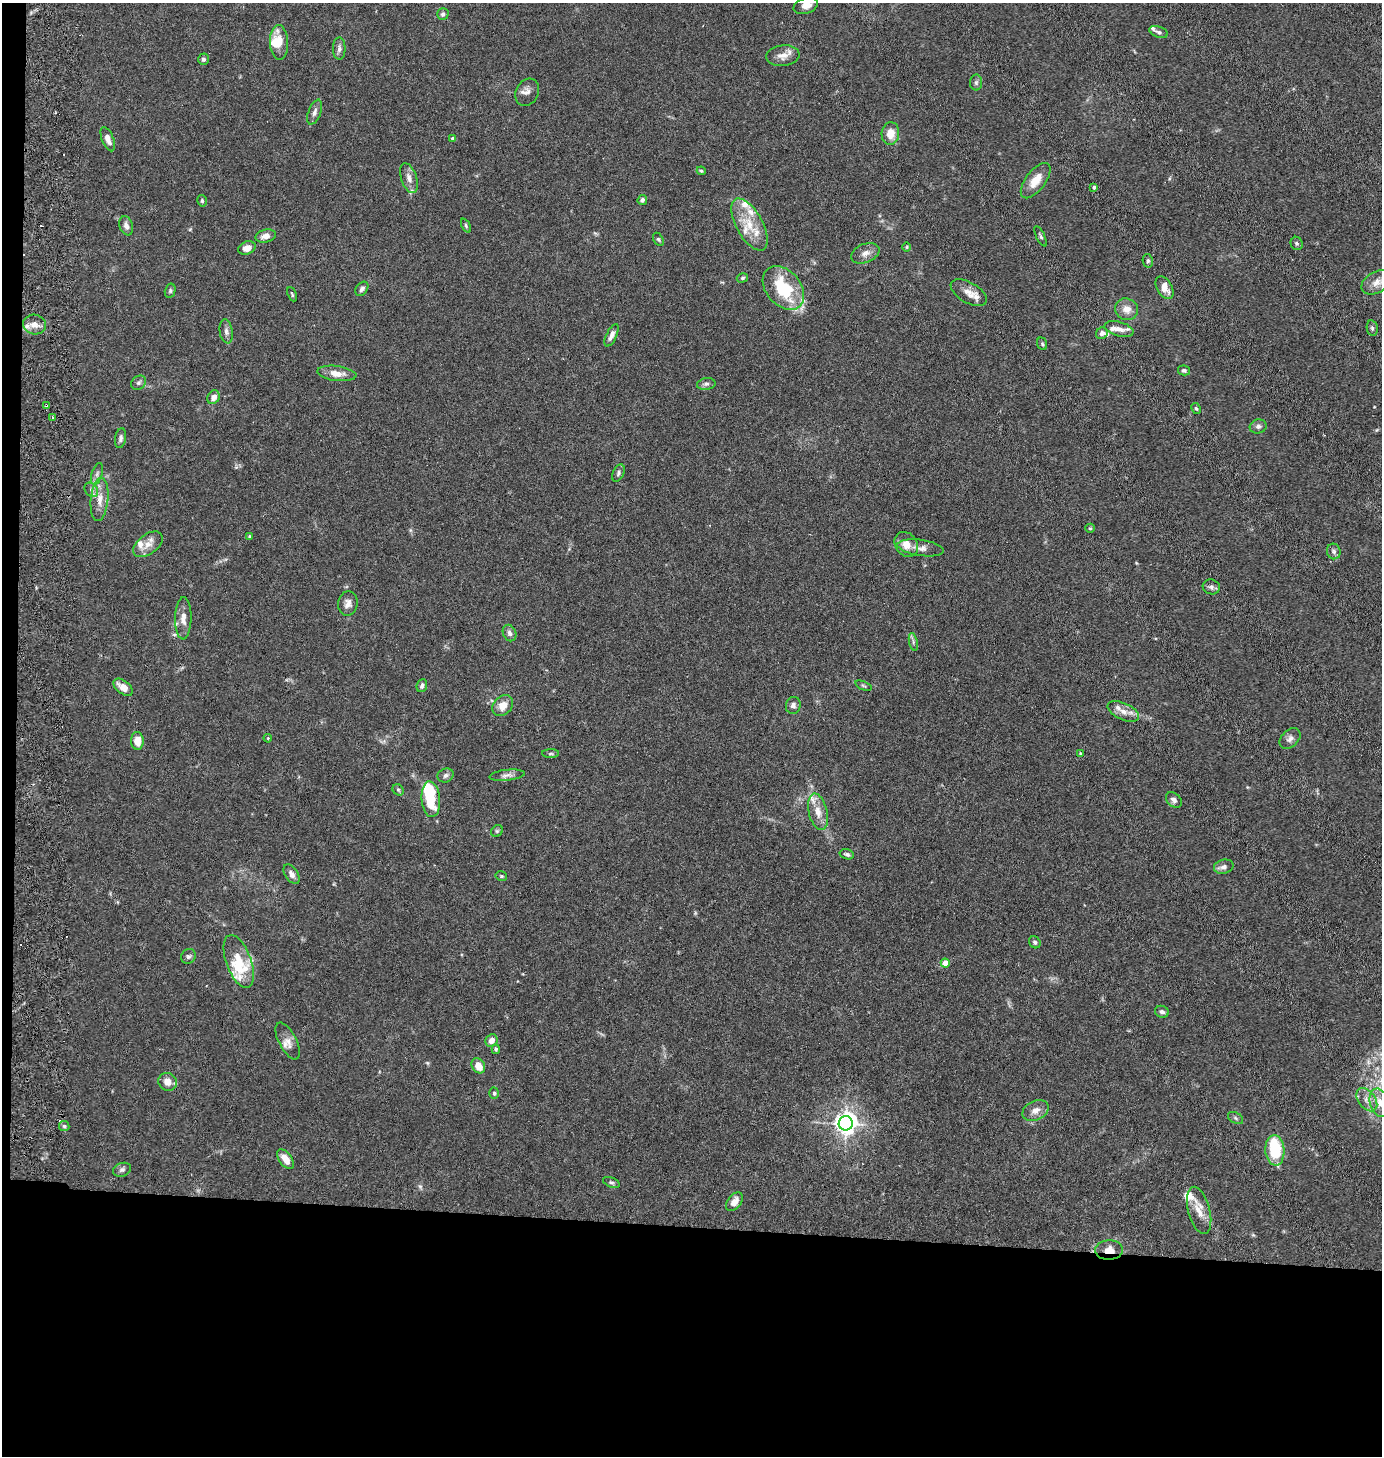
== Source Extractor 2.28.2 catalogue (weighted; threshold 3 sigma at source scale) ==
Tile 7 of 3 x 3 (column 1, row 3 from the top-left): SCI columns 158-1537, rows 9-1462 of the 4500 x 4376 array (HDU 1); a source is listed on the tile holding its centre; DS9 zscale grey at full resolution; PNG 1384 x 1458 px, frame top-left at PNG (2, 3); each listed source drawn as its Kron ellipse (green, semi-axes under 4 px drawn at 4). Shown black and unused: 17% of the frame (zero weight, under 5 of 10 exposures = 3% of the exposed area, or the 3 px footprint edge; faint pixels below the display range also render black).
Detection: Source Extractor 2.28.2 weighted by HDU 2 'WHT'; one run over the whole footprint, this tile lists its part. Background 0.0206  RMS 0.0018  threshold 0.00729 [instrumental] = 3 sigma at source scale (4.09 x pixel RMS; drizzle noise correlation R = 1.36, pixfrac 0.8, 0.05/0.05 arcsec/px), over >= 5 px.
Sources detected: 148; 3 inside a brighter object's white glare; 5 cosmic-ray / hot-pixel residue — neither listed nor drawn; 23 inside a brighter listed object's ellipse — not listed separately; the other 117 listed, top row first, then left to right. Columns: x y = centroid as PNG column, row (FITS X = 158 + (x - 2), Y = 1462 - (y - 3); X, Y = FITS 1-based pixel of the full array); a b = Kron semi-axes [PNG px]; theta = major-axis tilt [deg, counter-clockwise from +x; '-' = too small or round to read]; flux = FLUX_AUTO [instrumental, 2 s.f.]
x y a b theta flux
806 6 12 8 19 1.5
443 14 6 6 - 0.4
1159 32 9 5 -21 0.41
279 42 17 9 -88 2.1
339 48 11 6 90 0.65
783 56 17 10 6 1.5
203 59 5 5 - 0.39
976 83 8 6 89 0.39
527 92 14 11 62 0.98
315 112 13 6 69 0.7
890 133 11 9 85 2.2
108 139 13 6 -68 1.1
453 139 4 4 - 0.49
701 171 4 4 - 0.21
409 178 15 8 -71 1.1
1036 181 21 10 53 2.5
1094 187 4 3 - 0.48
642 200 5 4 - 0.4
202 201 6 4 -76 0.26
749 224 29 13 -61 4
126 226 10 6 -71 0.81
466 226 8 4 -65 0.27
266 236 10 6 14 1
1041 236 11 4 -64 0.35
658 239 7 4 -60 0.27
1297 243 7 6 - 0.31
907 247 5 3 - 0.15
247 248 9 6 21 1.4
865 253 15 9 23 1.1
1148 261 7 5 -78 0.31
742 278 6 4 17 0.26
1376 282 16 10 29 1.7
783 288 24 17 -49 8.7
1165 288 12 7 -60 1.7
362 289 8 5 54 0.51
170 291 7 5 76 0.3
969 293 20 10 -30 1.6
292 294 7 3 -65 0.22
1127 309 12 10 -28 1.6
35 324 11 10 - 1.4
1372 328 8 5 -80 0.37
1119 329 15 7 -15 1.3
226 331 12 6 -81 0.69
1102 333 6 5 - 0.61
612 335 12 5 65 0.91
1042 344 6 4 -69 0.26
1184 370 6 5 - 0.31
337 373 19 7 -7 1.7
139 383 8 6 37 0.43
706 384 9 6 9 0.52
213 397 7 5 58 1
46 405 4 2 - 0.17
1196 408 6 4 -61 0.23
52 417 4 3 - 0.33
1258 426 8 7 - 0.54
120 438 10 5 80 0.48
618 473 9 5 64 0.41
97 474 11 5 72 0.58
91 490 8 6 -50 0.49
100 499 22 8 85 1.9
1090 528 5 4 - 0.21
250 537 4 3 - 0.34
148 544 17 10 37 1.6
906 544 13 11 -54 1.6
921 548 23 8 -8 1.3
1334 551 8 6 -73 0.51
1211 587 8 7 - 0.51
348 603 12 9 83 0.99
183 618 21 8 89 1.4
509 633 8 6 -66 0.62
913 642 9 4 -78 0.37
422 686 7 5 70 0.49
863 686 9 3 -21 0.23
123 687 11 6 -38 1.7
793 705 8 7 - 0.59
503 706 11 9 46 1.8
1123 711 17 8 -24 1.4
268 738 4 3 - 0.13
1290 739 12 8 44 0.8
137 741 9 6 -86 2
1080 753 4 3 - 0.19
551 754 8 4 1 0.3
446 775 8 6 26 0.55
507 775 18 5 6 0.78
398 790 6 5 - 0.27
431 799 18 9 -85 6
1174 800 9 6 -43 0.63
818 812 18 9 -77 1.9
497 831 6 5 - 0.27
847 854 7 5 -15 0.38
1224 867 10 7 15 0.73
292 874 11 6 -57 0.83
501 876 6 4 -14 0.24
1035 942 6 5 - 0.35
188 956 8 7 - 0.46
239 961 28 12 -69 4.1
945 963 4 4 - 1.7
1162 1012 7 6 - 0.52
288 1041 20 9 -62 1.4
492 1041 6 6 - 1.2
496 1049 5 4 - 0.23
478 1066 8 6 -58 1.8
167 1082 9 8 - 1.3
494 1093 5 4 - 0.28
1367 1100 13 8 -51 1.2
1380 1103 14 9 -72 2.1
1035 1110 14 9 27 1.3
1235 1118 8 5 -28 0.35
846 1123 7 7 - 120
64 1126 5 5 - 0.35
1275 1150 15 9 -86 7.9
285 1159 11 6 -54 1.8
122 1170 9 6 19 0.52
611 1182 9 5 -22 0.35
734 1202 10 6 54 1.3
1199 1210 24 11 -75 2.3
1109 1250 14 10 4 1.6
Overlapping masked pixels (flux is a lower limit): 2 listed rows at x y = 46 405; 1109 1250
Isophote crosses this tile's border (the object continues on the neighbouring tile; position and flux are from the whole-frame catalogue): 2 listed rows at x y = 806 6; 1380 1103